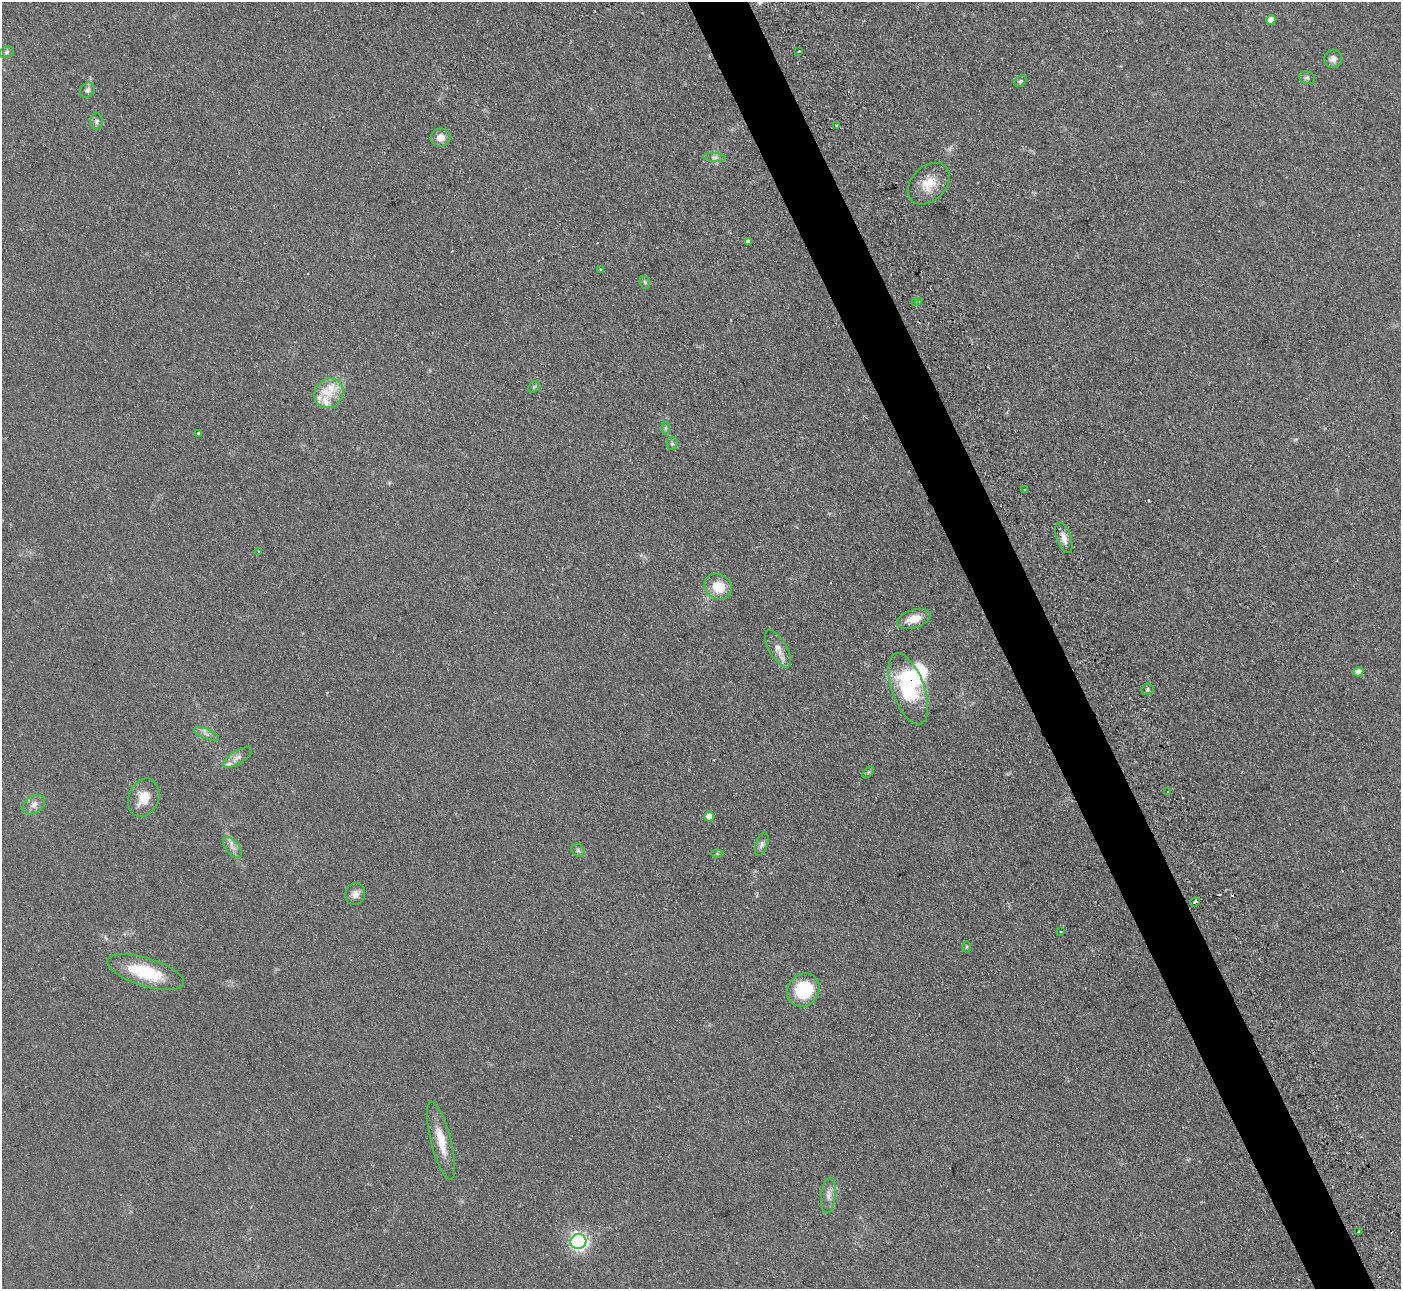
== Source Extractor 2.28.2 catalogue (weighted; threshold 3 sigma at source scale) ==
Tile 6 of 4 x 4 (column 2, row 2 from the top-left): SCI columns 1400-2798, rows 2861-4147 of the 5647 x 5607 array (HDU 1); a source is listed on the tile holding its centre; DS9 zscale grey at full resolution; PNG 1403 x 1291 px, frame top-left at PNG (2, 2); each listed source drawn as its Kron ellipse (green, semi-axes under 4 px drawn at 4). Shown black and unused: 4% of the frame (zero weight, under 2 of 3 exposures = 3% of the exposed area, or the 3 px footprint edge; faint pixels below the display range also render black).
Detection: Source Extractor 2.28.2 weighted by HDU 2 'WHT'; one run over the whole footprint, this tile lists its part. Background 0.0882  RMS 0.0083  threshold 0.0373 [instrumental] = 3 sigma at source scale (4.5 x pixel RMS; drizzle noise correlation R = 1.50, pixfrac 1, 0.05/0.05 arcsec/px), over >= 5 px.
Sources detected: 62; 6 cosmic-ray / hot-pixel residue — neither listed nor drawn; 4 inside a brighter listed object's ellipse — not listed separately; the other 52 listed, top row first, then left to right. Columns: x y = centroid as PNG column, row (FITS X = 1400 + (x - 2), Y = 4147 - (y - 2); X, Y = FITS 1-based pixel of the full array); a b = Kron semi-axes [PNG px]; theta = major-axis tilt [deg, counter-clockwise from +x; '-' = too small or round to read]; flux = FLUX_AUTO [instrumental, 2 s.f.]
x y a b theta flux
1271 20 5 4 - 7.5
7 52 7 5 16 1.8
799 52 3 3 - 1.8
1333 59 9 9 - 4.5
1307 78 8 6 -22 2
1020 81 7 5 39 1.4
87 90 8 6 47 2.7
97 121 8 6 -90 2.2
837 125 3 3 - 1.4
441 138 10 9 - 7
714 157 11 4 -4 2.7
929 184 24 17 44 17
748 241 4 3 - 2.3
601 269 3 3 - 2.3
645 282 7 5 -68 1.3
919 302 3 3 - 2
916 303 3 3 - 2.8
534 387 6 5 - 1.2
329 393 15 13 48 16
665 428 6 4 -89 1.2
199 433 3 3 - 6.4
672 444 6 5 - 1.5
1025 490 3 2 - 1.1
1064 538 16 7 -71 6.4
258 552 3 2 - 1
718 587 14 12 -35 19
914 619 17 9 17 12
778 649 21 9 -60 7.8
1358 672 5 4 - 6.4
908 689 37 16 -70 63
1148 689 6 5 - 1.4
207 734 13 5 -22 3.4
237 758 16 6 32 4.6
868 772 7 4 45 1.2
1168 792 3 3 - 1.6
144 798 20 15 68 14
34 805 12 8 33 5.2
709 816 5 5 - 7.8
762 844 12 6 70 2.9
232 847 12 7 -51 4.5
578 850 7 6 - 1.9
717 854 6 4 -1 1.2
355 894 11 9 71 5.1
1195 902 5 3 - 6.7
1061 931 3 2 - 0.91
966 947 5 3 - 1
146 972 40 14 -17 41
803 990 17 15 49 44
441 1141 40 10 -75 18
828 1195 18 7 84 5.6
1359 1231 3 3 - 2
578 1241 8 7 - 290
Overlapping masked pixels (flux is a lower limit): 2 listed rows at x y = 908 689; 1195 902